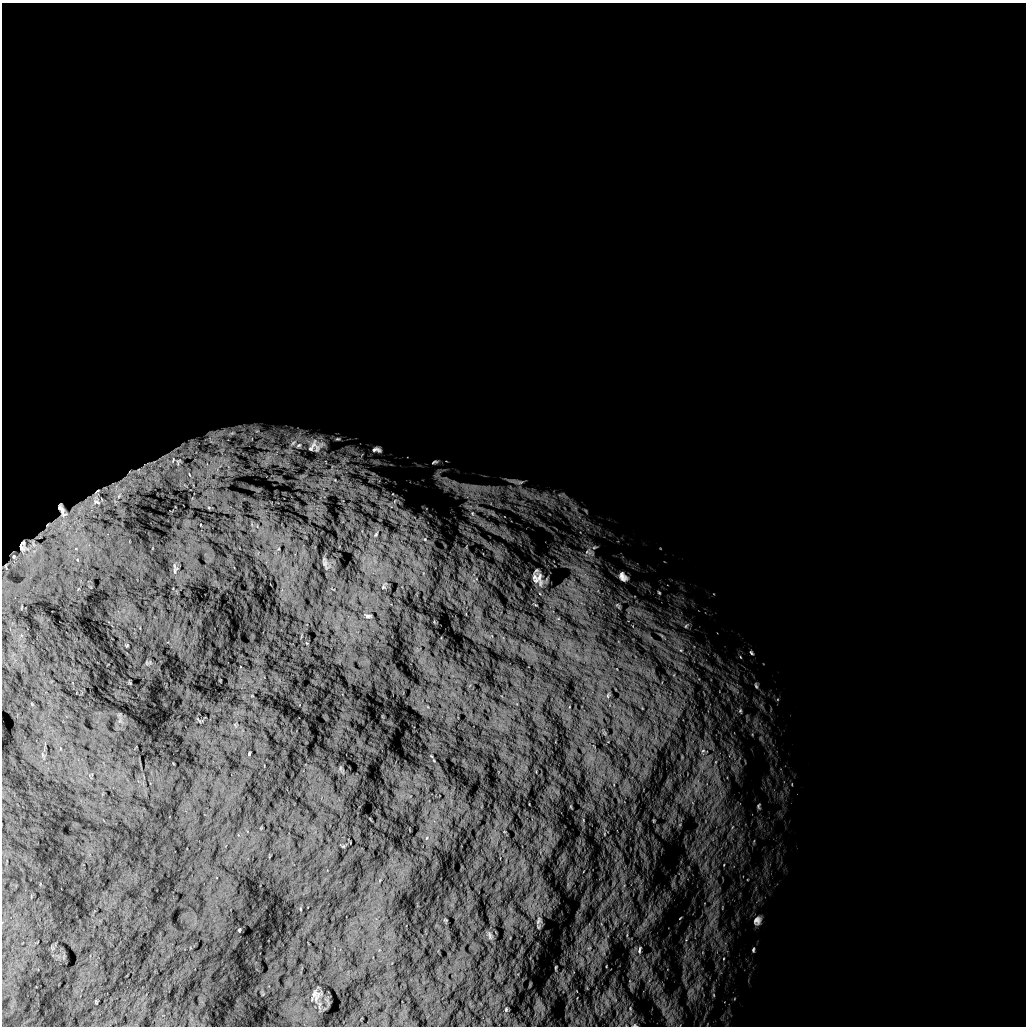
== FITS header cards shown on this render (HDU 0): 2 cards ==
NAXIS1  =                 1024 /
NAXIS2  =                 1024 /

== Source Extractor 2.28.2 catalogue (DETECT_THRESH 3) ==
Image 1024 x 1024 px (HDU 0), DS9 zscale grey, 1 PNG px = 1 image px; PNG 1028 x 1028 px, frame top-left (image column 1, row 1024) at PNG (2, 3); no overlay
Background 5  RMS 910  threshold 2740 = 3 sigma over >= 5 px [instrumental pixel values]
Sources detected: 35; all 35 listed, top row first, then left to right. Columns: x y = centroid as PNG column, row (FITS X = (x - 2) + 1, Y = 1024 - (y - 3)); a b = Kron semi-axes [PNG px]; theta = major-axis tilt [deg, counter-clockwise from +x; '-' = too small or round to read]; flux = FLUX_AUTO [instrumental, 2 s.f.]
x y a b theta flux
257 431 8 6 43 2.3e+05
232 433 12 6 13 3.6e+05
293 443 13 6 42 4.0e+05
299 445 9 7 43 2.8e+05
315 446 24 18 16 1.0e+06
377 449 8 4 -4 2.0e+05
173 460 7 4 55 9.8e+04
435 462 12 6 14 2.1e+05
520 482 11 4 1 1.8e+05
97 492 14 9 47 3.5e+05
119 495 14 8 73 6.9e+05
96 500 32 25 13 3.1e+06
62 510 27 11 -66 8.7e+05
472 513 6 5 - 1.3e+05
23 543 5 3 - 4.7e+04
588 552 12 8 -16 3.8e+05
175 571 6 4 -72 9.2e+04
623 577 10 7 -51 3.5e+05
538 578 10 7 90 4.3e+05
659 592 5 4 - 6.5e+04
368 616 8 5 -9 1.0e+05
686 626 7 4 59 1.0e+05
751 653 7 4 -46 9.3e+04
756 686 8 4 -63 1.1e+05
740 711 7 5 78 1.0e+05
703 750 6 4 20 8.4e+04
249 753 6 2 85 5.2e+04
759 806 9 4 90 8.5e+04
757 920 12 9 61 3.2e+05
538 921 11 4 69 1.5e+05
639 950 10 4 83 1.3e+05
753 950 6 4 87 8.2e+04
556 967 5 3 - 4.8e+04
506 1009 6 5 - 7.7e+04
635 1025 6 4 71 7.0e+04
At the frame edge (FLAGS 8, measured only in part): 1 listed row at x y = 635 1025